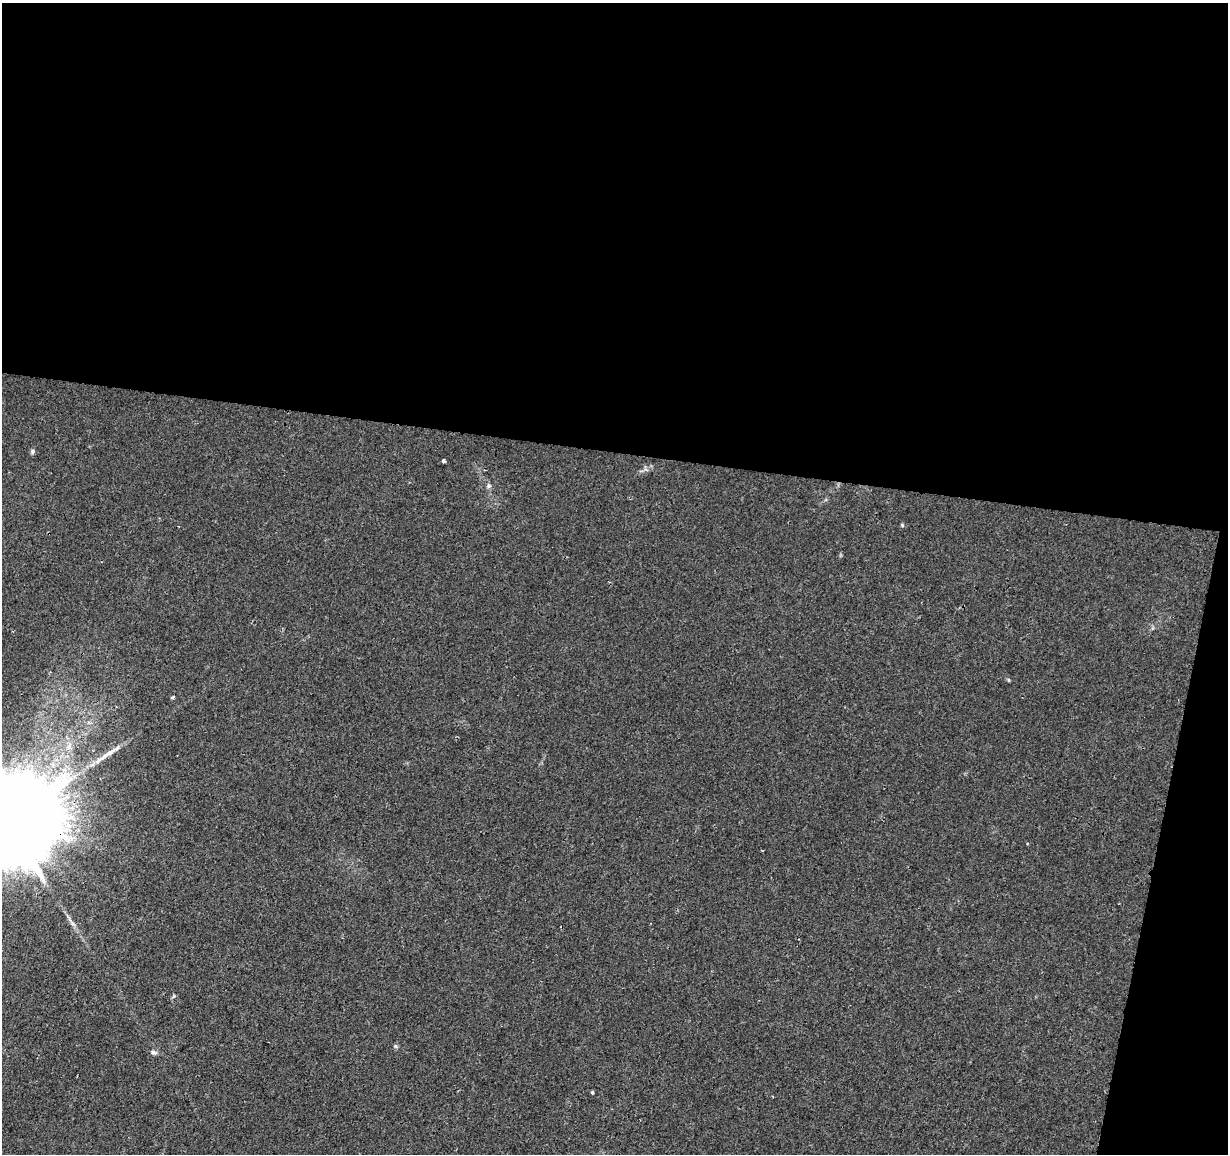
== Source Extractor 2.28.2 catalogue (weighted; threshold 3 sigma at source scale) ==
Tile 4 of 4 x 4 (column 4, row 1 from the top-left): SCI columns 3680-4905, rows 3682-4833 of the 4913 x 5118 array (HDU 1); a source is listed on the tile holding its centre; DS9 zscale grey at full resolution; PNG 1230 x 1156 px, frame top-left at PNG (2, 3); no overlay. Shown black and unused: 42% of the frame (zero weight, under 2 of 3 exposures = <1% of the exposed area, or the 3 px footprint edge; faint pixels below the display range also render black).
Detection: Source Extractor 2.28.2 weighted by HDU 2 'WHT'; one run over the whole footprint, this tile lists its part. Background 0.00516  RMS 0.0036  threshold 0.016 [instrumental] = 3 sigma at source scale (4.5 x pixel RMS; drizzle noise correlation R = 1.50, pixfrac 1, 0.0396/0.0396 arcsec/px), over >= 5 px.
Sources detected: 14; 1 long thin detection or spike segment (spike, bleed or trail) — not listed; the other 13 listed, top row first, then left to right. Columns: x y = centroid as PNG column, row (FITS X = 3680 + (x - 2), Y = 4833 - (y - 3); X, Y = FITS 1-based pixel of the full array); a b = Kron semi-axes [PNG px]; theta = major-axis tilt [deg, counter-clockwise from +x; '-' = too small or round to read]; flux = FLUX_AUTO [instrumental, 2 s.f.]
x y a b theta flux
32 451 7 6 - 0.79
444 461 3 3 - 5.4
646 470 7 4 -20 0.71
489 486 7 6 - 0.92
902 525 5 4 - 0.42
1008 680 5 3 - 0.38
173 697 5 3 - 0.51
6 822 31 24 68 14000
73 924 10 5 -54 1.2
173 996 6 3 70 0.48
396 1046 6 5 - 0.61
154 1052 9 6 -17 0.98
592 1092 4 3 - 0.47
Overlapping masked pixels (flux is a lower limit): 1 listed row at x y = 6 822
Isophote crosses this tile's border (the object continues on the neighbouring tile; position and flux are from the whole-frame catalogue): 1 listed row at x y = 6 822